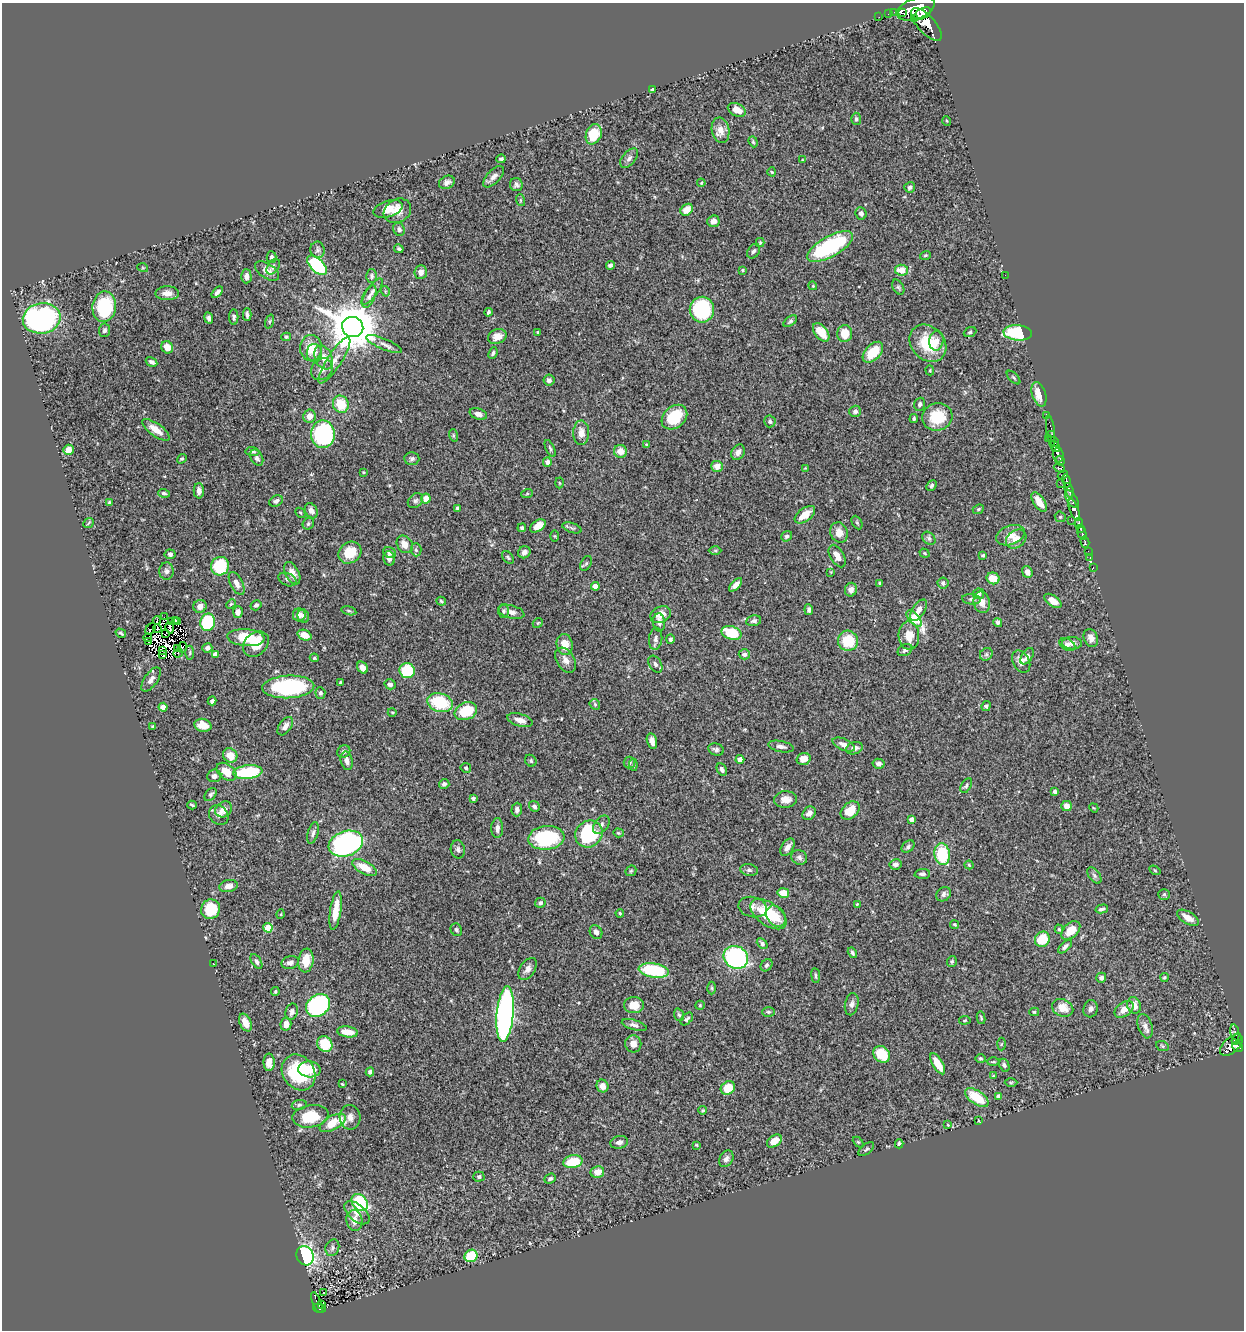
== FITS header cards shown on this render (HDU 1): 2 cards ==
NAXIS1  =                 1242
NAXIS2  =                 1328

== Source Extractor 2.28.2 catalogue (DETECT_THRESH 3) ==
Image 1242 x 1328 px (HDU 1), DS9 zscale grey, 1 PNG px = 1 image px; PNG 1246 x 1332 px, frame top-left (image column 1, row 1328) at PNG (2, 3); each listed source drawn as its Kron ellipse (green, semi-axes under 4 px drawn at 4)
Background 0.588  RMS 0.021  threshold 0.0639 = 3 sigma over >= 5 px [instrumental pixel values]
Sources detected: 448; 7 with non-positive FLUX_AUTO (blend fragments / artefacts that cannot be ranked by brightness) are neither listed nor drawn; the other 441 listed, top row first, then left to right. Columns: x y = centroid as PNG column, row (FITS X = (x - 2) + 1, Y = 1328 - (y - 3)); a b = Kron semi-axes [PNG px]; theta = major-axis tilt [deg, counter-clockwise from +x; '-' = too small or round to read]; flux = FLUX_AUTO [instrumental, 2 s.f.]
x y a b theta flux
916 9 20 10 21 3500
894 12 2 2 - 8.6
902 13 3 2 - 200
922 13 9 5 27 990
888 14 2 2 - 4.1
879 17 2 2 - 5
914 19 4 3 - 200
926 24 20 8 -48 2000
653 90 4 4 - 3
737 110 9 6 -25 16
856 119 6 5 - 2.8
947 121 5 3 - 1.2
720 130 13 8 -79 14
594 134 10 7 67 44
753 142 6 4 -69 1.9
629 158 11 6 49 5.2
501 159 5 3 - 2.8
802 160 4 2 - 0.98
772 172 4 4 - 1.5
494 177 13 6 47 7.3
447 182 8 6 25 5.3
701 183 4 3 - 1.1
516 185 6 6 - 4.1
910 187 5 5 - 3.9
520 200 6 4 -72 1.6
388 209 15 8 17 19
687 210 7 5 40 16
397 211 14 11 31 15
861 213 6 5 - 4.8
713 221 6 5 - 8.2
399 229 7 5 -66 3.9
760 242 4 4 - 1.6
830 246 25 10 29 150
399 249 5 3 - 2.8
318 250 8 7 - 4.5
754 251 8 5 55 3.7
925 255 5 3 - 1.6
272 257 6 5 - 3.1
317 265 12 6 -44 120
610 265 4 3 - 3.6
273 267 9 5 56 3.6
143 268 5 3 - 1.2
743 270 3 3 - 2.3
902 270 6 5 - 20
267 271 13 7 -32 11
421 272 7 6 - 7.9
1005 275 2 2 - 3
246 276 7 5 -89 6.4
372 276 7 5 -89 2.9
813 286 4 3 - 1.3
898 287 8 5 -60 2.9
385 291 5 3 - 1.5
217 292 7 4 47 4.7
372 292 16 5 53 6.3
167 293 12 7 -1 9.4
369 297 12 5 67 5.5
104 307 15 12 82 94
702 310 13 12 - 120
488 312 4 3 - 3
247 315 6 3 -87 3.5
234 317 8 4 -89 2.8
42 318 19 15 9 350
209 318 6 4 -80 3.9
269 321 7 3 71 1.8
790 321 8 4 36 2.9
353 327 11 10 - 6800
105 330 7 6 - 3.4
538 332 3 2 - 1.5
821 332 11 6 -51 21
970 332 6 5 - 2.4
1018 333 14 7 -5 90
845 334 8 7 - 26
286 337 5 4 - 2
497 337 9 7 23 13
936 341 10 7 84 8.4
928 343 20 16 -47 58
384 344 19 5 -23 7.7
167 347 6 5 - 16
311 348 13 11 -90 25
873 352 12 7 46 36
314 353 9 7 -89 8
493 353 6 4 67 2.7
324 357 12 8 -67 12
334 360 27 7 57 15
152 362 6 4 -30 4.5
322 369 12 10 45 11
930 370 5 4 - 1.8
1014 378 8 4 -45 2
549 380 5 5 - 4.4
1039 394 13 7 -73 20
341 404 9 7 -66 35
920 404 7 5 72 4.3
855 411 6 6 - 4.3
478 414 9 5 -19 7.4
309 416 7 6 - 12
1047 416 3 2 - 17
674 417 14 10 41 45
937 417 15 13 14 47
914 419 4 4 - 2.5
770 421 6 5 - 3.2
156 430 16 6 -36 19
1051 431 16 3 -83 55
581 433 12 8 89 11
323 434 14 12 -88 180
1051 434 4 3 - 20
453 435 6 4 -72 2.3
1049 439 2 2 - 4.8
1054 441 5 3 - 180
647 445 4 3 - 2.2
1055 446 6 4 -57 430
550 448 9 3 -66 2.3
69 450 5 5 - 15
252 451 7 4 -6 3.5
620 451 6 6 - 15
738 452 8 6 59 7.7
1058 455 7 5 -83 400
257 458 9 6 -62 3.9
182 459 5 4 - 1.9
412 459 7 6 - 3.7
1060 461 5 3 - 150
547 462 5 4 - 4.9
717 466 6 5 - 13
805 468 4 4 - 1.1
1059 468 6 3 -19 150
363 472 4 3 - 1.3
1063 475 5 3 - 140
1066 481 7 3 -77 280
559 483 5 3 - 1.4
1060 483 2 2 - 12
932 485 6 4 47 3
1069 490 7 4 -72 220
199 491 7 5 -89 7.5
164 493 6 4 -17 2.9
527 494 6 4 20 1.6
426 498 5 5 - 16
1072 499 10 5 -58 200
276 501 7 5 26 4.7
415 501 8 6 44 4.2
1039 502 11 5 -57 20
109 503 4 3 - 2
457 508 4 3 - 2.5
978 509 6 4 23 2
1074 510 12 4 -69 920
311 511 8 6 -62 6.7
300 513 5 3 - 1.5
805 515 12 6 37 20
1060 517 6 5 - 1.9
1071 520 2 2 - 19
89 523 6 2 40 1.2
857 523 7 5 -63 2.4
1079 523 5 3 - 200
308 524 6 5 - 2.6
538 526 9 5 33 13
522 528 4 4 - 2.5
572 528 10 5 -19 3
1081 529 3 3 - 180
839 532 10 8 -66 13
1082 533 7 3 -74 390
1010 535 15 9 21 14
555 536 6 4 -89 1.7
787 536 6 5 - 3.6
929 538 7 5 -46 3.4
1016 539 11 8 37 13
1085 542 6 3 -75 100
405 544 9 7 -55 12
416 550 6 5 - 2.8
715 551 6 4 0 1.9
1088 551 2 2 - 4.6
524 552 6 5 - 5.5
350 553 12 10 36 33
389 553 6 5 - 3.6
924 553 5 4 - 1.5
170 554 5 5 - 3.6
983 555 4 3 - 2
837 556 12 7 -60 11
508 557 7 5 -51 2.3
389 558 7 5 -75 9
1090 558 4 3 - 20
586 563 8 5 62 2.8
220 566 9 9 - 71
1093 568 3 2 - 11
166 571 8 7 - 5
831 572 4 3 - 1.1
1027 572 6 5 - 7.9
292 573 12 7 -62 13
993 578 6 6 - 25
287 579 9 6 -24 4.1
237 583 12 6 -62 8.9
880 583 4 4 - 1.9
943 583 5 5 - 4.3
736 585 8 4 46 8
595 586 4 4 - 18
851 590 7 6 - 7.1
979 594 5 5 - 5.7
971 599 9 5 -5 3.6
441 601 5 4 - 1.8
1053 601 10 5 -35 11
982 602 11 8 -78 11
231 604 5 4 - 1.7
256 605 5 5 - 3.4
200 606 7 6 - 9.4
809 610 5 4 - 3.9
918 610 12 6 57 9.4
349 611 7 4 -14 2.4
503 611 6 5 - 3
238 612 6 4 86 8.1
511 612 13 6 -15 8
299 615 6 6 - 6.8
661 615 11 8 25 15
303 616 7 5 -66 5.4
164 617 2 2 - 2.3
914 618 10 5 -50 94
157 620 4 2 - 3.1
175 620 3 2 - 1
171 621 3 2 - 0.65
754 621 7 5 10 3.9
178 622 3 2 - 1.4
208 622 9 7 78 92
659 622 9 6 -86 4.8
998 622 4 4 - 3
538 623 5 4 - 2
157 628 4 2 - 2.2
170 628 6 2 -79 3.4
151 629 6 2 51 0.25
121 633 5 3 - 2
732 633 10 6 -16 58
165 634 4 2 - 2.1
305 635 7 5 -22 16
909 636 14 10 -88 23
148 638 4 2 - 3.1
246 638 18 8 -5 40
1091 638 9 7 -68 8.3
656 639 11 6 83 5.4
670 639 5 4 - 3.6
149 641 3 2 - 2.2
848 641 10 10 - 50
1072 643 10 6 -1 8.1
256 644 14 11 43 24
565 644 10 8 -78 20
1067 644 8 5 -29 4.5
182 648 5 3 - 0.36
207 648 5 4 - 4.8
178 649 3 2 - 1.2
905 650 8 5 29 3.8
162 651 3 2 - 3
178 653 5 2 - 0.68
190 653 7 4 -87 2.1
215 654 4 4 - 7.7
744 654 5 5 - 4.5
986 654 7 6 - 3.3
163 655 3 2 - 1.1
1027 656 9 5 55 5.4
314 658 4 4 - 1.6
565 660 14 8 -59 9.9
1021 662 12 8 -62 11
655 664 9 6 -58 4.4
362 668 6 5 - 7.7
407 671 8 7 - 59
151 679 14 6 55 6.8
340 682 3 2 - 1.2
390 684 5 5 - 4.9
288 687 26 11 3 150
320 693 6 5 - 2.9
212 701 4 4 - 4.6
440 703 13 9 -18 69
595 704 6 5 - 2
986 706 5 4 - 2.3
163 707 4 4 - 9
466 711 11 8 22 54
392 712 4 3 - 1.2
520 720 13 6 -16 11
203 725 9 6 -15 18
153 726 3 3 - 1.9
285 726 10 6 55 5.7
652 741 8 5 -75 9.1
844 745 12 5 -23 11
781 746 13 5 -11 6.1
854 748 8 6 20 7.1
716 749 8 6 -20 4.1
344 751 7 6 - 4.6
230 755 7 6 - 18
740 759 4 4 - 11
803 759 7 6 - 13
347 761 9 6 -78 6.7
531 761 6 5 - 2.9
629 763 6 5 - 3.5
878 764 6 5 - 4.6
633 765 6 4 -83 2.1
466 768 5 5 - 1.8
722 770 7 4 -63 4.6
226 772 11 7 -38 23
248 772 15 7 6 92
214 776 7 6 - 6.4
444 784 5 5 - 4.3
966 786 8 5 59 3.1
1055 792 4 3 - 3.8
211 795 7 5 50 3.2
473 798 4 3 - 2.3
786 799 11 8 2 13
192 805 4 2 - 2.1
534 806 6 5 - 4.4
1067 806 5 5 - 11
1094 808 5 3 - 1.3
224 809 9 7 42 14
517 810 7 5 88 5.2
850 810 11 7 41 26
809 813 7 6 - 6.1
219 815 10 9 - 5.8
911 819 4 4 - 7.6
601 825 10 6 53 5.7
497 828 10 6 88 6.2
313 833 11 5 74 5
618 833 5 4 - 1.6
589 834 14 13 - 130
546 838 18 12 6 110
346 844 18 12 19 390
787 847 9 6 57 7.1
908 847 7 5 42 3.6
458 849 9 7 -78 4.5
942 854 11 7 -82 79
799 857 8 7 - 4.6
896 864 6 5 - 4.9
969 865 4 4 - 1.7
364 867 13 6 -28 22
749 870 9 5 -9 4
1155 870 6 4 -31 1.5
631 871 6 5 - 2.1
922 874 8 5 4 4.6
1094 876 9 5 -53 4.4
228 886 9 6 11 8.9
783 893 6 4 -11 23
944 894 8 6 43 4.7
1164 894 5 5 - 2.1
540 903 5 5 - 3
857 904 3 2 - 1.1
753 907 14 10 -12 9.3
210 909 10 9 - 49
1102 909 6 3 13 3.4
336 911 19 5 82 26
620 913 4 3 - 1.5
281 914 5 3 - 1.1
768 914 21 11 -35 63
776 916 11 9 -53 17
1188 918 12 6 -31 14
955 924 4 4 - 1.6
268 928 4 4 - 43
1059 929 5 4 - 1.9
456 930 6 5 - 3
1071 930 11 7 44 23
596 932 7 6 - 5.7
1042 939 8 7 - 41
762 943 6 4 -40 3.9
1065 947 8 4 43 4.3
852 953 6 3 -58 2.9
736 957 13 11 -30 230
306 960 12 7 84 26
256 961 8 4 -58 3.8
952 961 5 5 - 2.4
290 962 9 6 17 5.7
213 964 3 3 - 1.5
767 965 7 5 50 2.9
528 969 12 7 56 7.5
654 970 15 7 -9 86
816 976 7 2 -83 2
1164 977 4 4 - 2.1
1101 978 5 5 - 4.7
712 988 6 4 -89 2
275 992 4 3 - 1.9
852 1004 11 6 79 5.2
318 1005 13 10 40 240
634 1005 10 8 0 20
700 1005 5 4 - 1.7
1134 1005 8 6 -72 12
1063 1008 11 8 -25 18
1091 1009 9 7 74 5.2
1124 1009 11 7 38 12
292 1012 8 6 74 5.8
768 1012 6 5 - 2.4
1034 1012 5 4 - 1.8
505 1014 28 8 85 510
679 1015 6 4 -69 2.5
981 1018 6 4 -79 1.9
687 1019 7 4 46 3
965 1020 6 4 7 1.6
245 1023 9 5 -65 13
286 1024 6 5 - 8.6
634 1025 13 5 -16 5.4
1145 1026 12 7 -73 8.5
348 1032 10 5 -9 19
1235 1032 8 3 -78 100
1237 1039 6 3 60 88
325 1044 8 7 - 43
633 1044 8 8 - 12
1001 1044 6 4 87 1.7
1231 1045 14 7 42 570
1162 1046 6 5 - 2.1
1238 1047 5 4 - 370
882 1054 9 7 -45 41
981 1058 5 4 - 2.1
269 1062 9 5 -89 12
993 1062 6 3 0 1.7
938 1064 12 5 -59 22
1004 1065 7 4 -63 2.8
309 1069 11 8 -3 34
299 1072 19 15 -55 88
370 1072 4 4 - 4.1
993 1076 4 2 - 0.88
1011 1082 6 4 1 2
342 1084 3 3 - 1.4
602 1086 6 6 - 9.5
728 1088 7 6 - 32
999 1096 4 4 - 6.1
977 1098 13 7 -33 42
299 1105 7 5 11 2.9
703 1110 4 4 - 2
310 1116 18 11 10 55
350 1117 12 10 -87 9.7
978 1120 3 2 - 1
333 1123 14 7 29 37
948 1125 4 3 - 1.2
774 1141 8 5 36 16
619 1142 9 6 11 5.8
858 1142 6 4 -44 1.7
899 1144 4 4 - 3.8
697 1145 4 3 - 1.3
866 1149 9 5 39 2.7
726 1159 9 6 60 5.4
573 1162 10 6 9 40
597 1172 7 6 - 14
479 1177 5 5 - 3.2
550 1179 6 4 23 3
360 1202 9 7 -50 95
357 1213 15 8 -40 11
354 1220 10 8 -79 13
332 1248 8 6 70 4.1
305 1256 10 8 -63 290
471 1256 6 6 - 55
324 1292 3 2 - 1.7
317 1302 11 2 -68 61
321 1305 4 3 - 20
319 1308 6 4 -12 88
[7 non-positive-flux detections neither listed nor drawn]